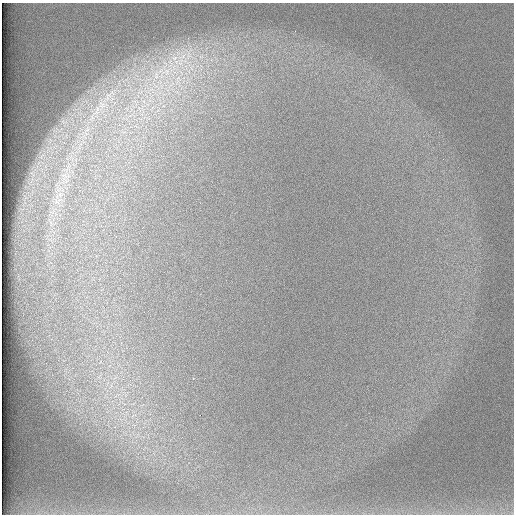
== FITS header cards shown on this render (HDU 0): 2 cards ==
NAXIS1  =                  512 /
NAXIS2  =                  512 /

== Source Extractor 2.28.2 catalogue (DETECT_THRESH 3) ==
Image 512 x 512 px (HDU 0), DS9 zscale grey, 1 PNG px = 1 image px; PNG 516 x 516 px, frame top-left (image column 1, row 512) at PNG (2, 3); no overlay
Background 98.2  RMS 2.9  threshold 8.7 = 3 sigma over >= 5 px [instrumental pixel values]
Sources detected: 4; all 4 listed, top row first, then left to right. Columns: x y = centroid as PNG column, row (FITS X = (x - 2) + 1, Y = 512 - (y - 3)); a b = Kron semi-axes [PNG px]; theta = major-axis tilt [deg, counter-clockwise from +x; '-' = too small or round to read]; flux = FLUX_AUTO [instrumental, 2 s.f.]
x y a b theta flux
166 70 59 34 10 31000
102 105 10 4 58 740
65 175 11 6 -40 1000
57 201 11 9 -42 1500